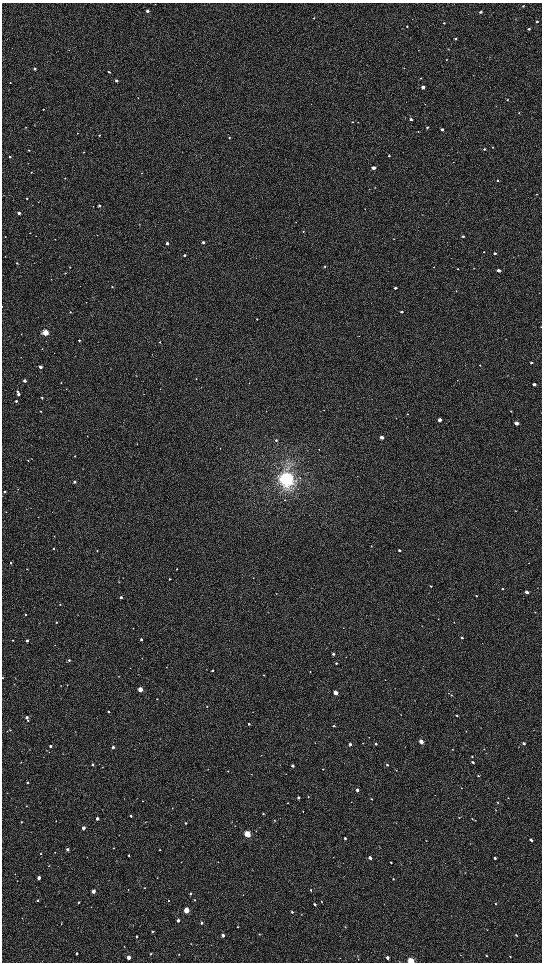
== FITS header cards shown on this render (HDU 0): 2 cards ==
NAXIS1  =                 1080 / length of data axis 1
NAXIS2  =                 1920 / length of data axis 2

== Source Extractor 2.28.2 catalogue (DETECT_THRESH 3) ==
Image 1080 x 1920 px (HDU 0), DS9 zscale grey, zoomed out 1/2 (1 PNG px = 2 x 2 image px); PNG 544 x 964 px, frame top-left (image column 1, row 1919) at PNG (2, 3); no overlay
Background 105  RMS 68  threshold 204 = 3 sigma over >= 5 px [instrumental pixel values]
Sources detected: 329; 19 cannot appear on this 1/2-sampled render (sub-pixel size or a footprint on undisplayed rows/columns) and are not listed; the other 310 listed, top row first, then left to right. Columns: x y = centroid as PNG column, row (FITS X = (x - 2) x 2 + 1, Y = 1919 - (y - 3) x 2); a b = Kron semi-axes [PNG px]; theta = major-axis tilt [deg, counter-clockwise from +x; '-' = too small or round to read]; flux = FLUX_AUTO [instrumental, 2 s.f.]
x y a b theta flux
155 4 3 2 - 6.0e+03
523 6 3 2 - 8.6e+03
147 11 2 2 - 4.6e+04
480 12 3 2 - 2.3e+04
314 18 2 2 - 9.8e+03
537 22 3 2 - 2.1e+04
444 23 2 2 - 1.5e+04
407 26 2 2 - 9.7e+03
529 29 3 2 - 2.0e+04
455 39 3 2 - 2.5e+04
449 49 2 2 - 3.9e+03
446 60 2 2 - 8.6e+03
404 68 3 2 - 7.9e+03
34 69 2 2 - 3.6e+04
109 72 3 2 - 1.5e+04
330 72 2 1 - 3.3e+03
421 78 2 2 - 7.9e+03
116 81 2 2 - 4.3e+04
10 83 2 2 - 9.8e+03
423 87 3 2 - 6.8e+04
138 98 2 1 - 3.6e+03
507 100 2 2 - 9.1e+03
425 104 2 2 - 4.9e+03
43 109 2 2 - 9.5e+03
519 113 2 2 - 9.1e+03
405 118 2 1 - 4.1e+03
411 119 2 2 - 3.4e+04
352 122 2 2 - 1.4e+04
358 122 2 2 - 7.4e+03
35 125 2 2 - 4.6e+03
26 127 2 2 - 6.5e+03
427 127 2 2 - 2.1e+04
442 129 3 2 - 4.0e+04
418 131 2 2 - 6.3e+03
77 133 2 2 - 7.7e+03
99 135 2 2 - 1.4e+04
229 137 2 2 - 1.4e+04
493 147 2 2 - 7.4e+03
484 149 3 2 - 1.9e+04
29 150 2 2 - 1.3e+04
84 152 2 2 - 8.1e+03
389 156 2 2 - 1.0e+04
10 157 2 2 - 2.4e+04
453 162 2 2 - 4.2e+03
373 168 3 2 - 1.2e+05
31 172 2 2 - 8.7e+03
142 173 2 2 - 4.8e+03
65 178 2 2 - 7.4e+03
497 181 2 2 - 1.4e+04
537 194 2 2 - 7.7e+03
27 198 2 2 - 1.5e+04
99 205 3 2 - 3.2e+04
93 206 2 2 - 5.5e+03
365 209 2 2 - 5.6e+03
19 213 2 2 - 7.9e+04
139 225 2 2 - 5.4e+03
303 231 2 2 - 8.0e+03
30 233 2 2 - 4.9e+03
97 235 2 2 - 3.7e+03
463 236 2 2 - 2.5e+04
5 237 2 2 - 5.5e+03
55 239 2 2 - 6.6e+03
394 239 2 2 - 8.0e+03
203 242 2 2 - 6.1e+04
167 243 2 2 - 6.6e+04
484 252 2 2 - 8.6e+03
495 253 2 2 - 3.8e+04
184 255 2 2 - 3.0e+04
5 256 2 1 - 3.8e+03
17 263 2 2 - 8.4e+03
70 267 2 2 - 7.1e+03
325 267 3 3 - 1.8e+04
434 267 2 2 - 6.0e+03
474 268 2 2 - 5.1e+03
458 269 2 2 - 1.5e+04
498 270 3 2 - 9.2e+04
65 273 2 2 - 8.4e+03
51 279 2 2 - 4.6e+03
112 287 3 2 - 1.5e+04
395 288 2 2 - 3.9e+04
456 291 2 2 - 5.9e+03
86 302 2 2 - 4.2e+03
2 306 2 1 - 4.1e+03
70 312 2 2 - 1.5e+04
402 312 2 2 - 3.0e+04
257 319 2 2 - 8.3e+03
45 333 3 3 - 6.9e+05
21 334 2 2 - 5.1e+03
79 340 2 2 - 2.4e+04
160 342 2 2 - 1.4e+04
42 349 2 2 - 6.7e+03
531 363 2 2 - 3.0e+04
480 365 3 2 - 7.8e+03
40 367 2 2 - 8.4e+04
110 369 2 2 - 4.1e+03
136 376 2 2 - 4.1e+03
196 379 2 2 - 6.0e+03
457 380 2 1 - 3.7e+03
24 381 2 2 - 7.8e+04
61 383 2 2 - 5.6e+03
249 383 2 2 - 4.4e+03
534 384 3 2 - 6.8e+04
160 389 2 2 - 5.2e+03
17 391 3 2 - 2.1e+04
18 394 2 2 - 6.3e+04
143 394 2 1 - 3.6e+03
42 397 2 2 - 2.0e+04
16 401 2 2 - 3.0e+04
324 410 2 2 - 6.2e+03
41 411 2 2 - 1.1e+04
511 411 3 2 - 9.5e+03
541 412 2 1 - 3.2e+03
407 414 2 2 - 8.8e+03
440 420 3 2 - 1.1e+05
516 423 3 2 - 1.4e+05
407 426 2 1 - 3.9e+03
87 436 2 2 - 5.1e+03
39 437 2 2 - 4.0e+03
382 437 2 2 - 1.2e+05
276 440 3 2 - 2.1e+04
319 449 2 2 - 6.3e+03
75 456 2 2 - 8.8e+03
31 459 2 2 - 4.9e+03
28 460 2 2 - 6.1e+03
286 478 8 7 - 2.2e+06
74 482 2 2 - 3.3e+04
18 489 2 2 - 4.1e+03
5 492 2 2 - 2.2e+04
284 500 3 2 - 7.2e+03
6 512 2 1 - 3.8e+03
38 517 2 2 - 6.0e+03
54 536 2 2 - 3.8e+03
23 544 2 1 - 3.2e+03
371 546 2 2 - 5.5e+03
53 549 2 2 - 1.0e+04
399 550 2 2 - 3.9e+04
97 551 2 2 - 9.4e+03
11 563 3 2 - 1.1e+04
529 563 2 2 - 6.2e+03
27 569 2 2 - 6.8e+03
177 569 2 2 - 9.0e+03
122 578 2 2 - 3.4e+03
253 578 2 1 - 4.9e+03
170 579 2 2 - 2.2e+04
431 586 2 2 - 1.5e+04
537 588 2 2 - 4.4e+03
502 589 3 3 - 1.5e+04
527 592 3 2 - 9.0e+04
276 593 2 2 - 5.6e+03
476 596 2 2 - 1.4e+04
121 597 2 2 - 5.9e+04
60 604 3 2 - 1.1e+04
25 614 2 2 - 1.7e+04
56 622 2 2 - 9.1e+03
454 622 2 2 - 4.8e+03
133 628 2 2 - 6.1e+03
343 628 2 1 - 3.2e+03
462 638 3 2 - 3.1e+04
141 639 2 2 - 3.1e+04
13 640 2 2 - 1.0e+04
27 641 2 2 - 5.0e+04
55 645 2 1 - 4.0e+03
333 654 2 2 - 3.9e+04
346 657 2 1 - 3.5e+03
69 660 3 2 - 2.3e+04
336 663 3 2 - 1.9e+04
166 667 2 2 - 5.4e+03
206 669 2 1 - 3.6e+03
212 671 2 2 - 2.4e+04
310 671 2 2 - 9.0e+03
263 675 2 2 - 6.8e+03
119 676 2 2 - 4.6e+03
3 678 2 1 - 6.9e+03
15 678 2 2 - 5.4e+03
385 680 2 1 - 3.0e+03
61 685 2 2 - 5.3e+03
67 685 2 2 - 5.2e+03
140 689 3 2 - 2.7e+05
162 691 2 2 - 4.7e+03
335 693 3 2 - 2.8e+05
451 695 3 2 - 8.4e+03
157 699 2 2 - 7.7e+03
415 700 2 2 - 4.9e+03
207 706 2 2 - 8.8e+03
108 712 2 2 - 2.3e+04
252 712 3 2 - 4.5e+03
308 715 2 2 - 4.1e+03
401 715 2 2 - 5.3e+03
457 715 3 2 - 1.4e+04
27 717 2 2 - 4.8e+04
28 720 2 2 - 1.6e+04
249 724 2 2 - 2.9e+04
334 726 3 2 - 1.9e+04
10 730 2 2 - 9.1e+03
533 730 2 2 - 4.4e+03
466 731 3 2 - 4.0e+03
421 742 3 2 - 1.6e+05
363 743 3 2 - 7.8e+03
524 743 3 2 - 3.1e+04
350 744 2 2 - 3.3e+04
376 744 2 2 - 2.7e+04
50 746 2 2 - 4.6e+04
113 747 2 2 - 5.3e+04
518 747 2 2 - 4.8e+03
453 749 3 2 - 8.7e+03
484 749 3 2 - 6.5e+03
29 750 2 1 - 3.3e+03
46 750 2 2 - 4.6e+03
472 756 3 2 - 1.2e+04
21 762 3 2 - 7.9e+03
473 762 2 2 - 2.7e+04
92 764 2 2 - 1.4e+04
387 765 2 2 - 1.9e+04
292 766 2 2 - 4.3e+04
208 769 2 1 - 3.7e+03
323 769 2 1 - 7.2e+03
396 770 3 2 - 8.8e+03
228 771 3 3 - 9.5e+03
252 774 2 1 - 4.0e+03
478 776 3 2 - 1.2e+04
27 782 2 2 - 2.6e+04
461 788 3 2 - 6.5e+03
55 789 2 1 - 3.2e+03
357 790 2 2 - 5.9e+04
308 797 2 2 - 8.2e+03
298 798 2 2 - 3.6e+04
508 798 3 1 - 3.6e+03
124 799 2 1 - 3.2e+03
371 799 2 2 - 1.1e+04
143 801 2 2 - 6.3e+03
351 802 2 2 - 4.2e+03
287 803 3 2 - 7.1e+03
498 803 3 2 - 1.0e+04
26 806 3 2 - 5.3e+03
172 808 2 2 - 6.7e+03
303 811 2 2 - 7.6e+03
263 814 3 2 - 1.6e+04
131 816 2 2 - 2.6e+04
459 817 3 2 - 9.0e+03
97 818 2 2 - 5.7e+04
472 819 4 2 - 1.2e+04
274 820 2 2 - 1.1e+04
21 822 3 2 - 1.3e+04
145 822 2 2 - 3.4e+03
396 822 2 2 - 5.8e+03
185 823 2 2 - 2.0e+04
83 828 2 2 - 7.6e+04
247 834 3 3 - 7.0e+05
118 835 3 2 - 3.8e+03
345 838 3 2 - 2.8e+04
426 840 2 2 - 6.1e+03
531 840 3 2 - 3.3e+04
113 848 2 2 - 9.8e+03
67 849 3 2 - 4.5e+04
160 850 2 2 - 8.6e+03
55 852 3 2 - 8.7e+03
129 855 2 2 - 1.0e+04
370 858 3 2 - 5.3e+04
495 858 3 2 - 2.4e+04
181 862 2 2 - 6.9e+03
218 862 2 2 - 7.4e+03
391 863 3 2 - 1.3e+04
49 866 2 2 - 8.2e+03
465 872 3 2 - 6.2e+03
15 874 2 2 - 4.6e+03
39 878 3 2 - 9.4e+04
157 878 2 2 - 6.7e+03
393 879 2 2 - 9.3e+03
17 881 2 2 - 4.8e+03
144 888 3 2 - 8.0e+03
128 890 2 2 - 5.0e+03
311 890 3 2 - 1.2e+04
93 891 3 2 - 1.3e+05
190 893 2 2 - 1.8e+04
243 895 2 1 - 4.2e+03
37 900 2 2 - 1.8e+04
194 900 2 2 - 9.2e+03
168 901 2 2 - 9.4e+03
321 901 3 2 - 7.0e+03
79 902 3 2 - 1.2e+04
315 904 2 2 - 2.6e+04
495 904 3 2 - 9.9e+03
186 910 3 3 - 4.1e+05
292 912 3 3 - 1.7e+04
301 914 2 2 - 4.0e+03
178 920 2 2 - 4.8e+04
201 923 2 2 - 3.1e+04
61 924 3 2 - 6.4e+03
238 927 2 2 - 7.4e+03
345 927 2 2 - 5.9e+03
487 930 4 2 - 7.7e+03
152 932 3 2 - 1.4e+04
259 934 3 2 - 1.1e+04
223 935 3 2 - 5.7e+04
516 935 4 3 - 1.4e+04
136 937 3 3 - 1.8e+04
191 944 2 2 - 4.9e+03
124 946 3 2 - 6.7e+03
77 953 3 2 - 1.8e+04
151 954 3 2 - 1.1e+04
179 954 2 2 - 6.7e+03
357 955 3 2 - 6.7e+03
461 955 2 2 - 4.6e+03
486 956 3 2 - 1.2e+04
510 956 3 2 - 1.0e+04
129 957 3 2 - 1.2e+05
387 958 3 2 - 4.3e+04
358 959 3 2 - 7.1e+03
306 960 2 1 - 3.3e+03
411 961 3 3 - 6.3e+05
At the frame edge (FLAGS 8, measured only in part): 4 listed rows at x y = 2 306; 541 412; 3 678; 411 961
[19 sub-pixel or undisplayed-footprint detections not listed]